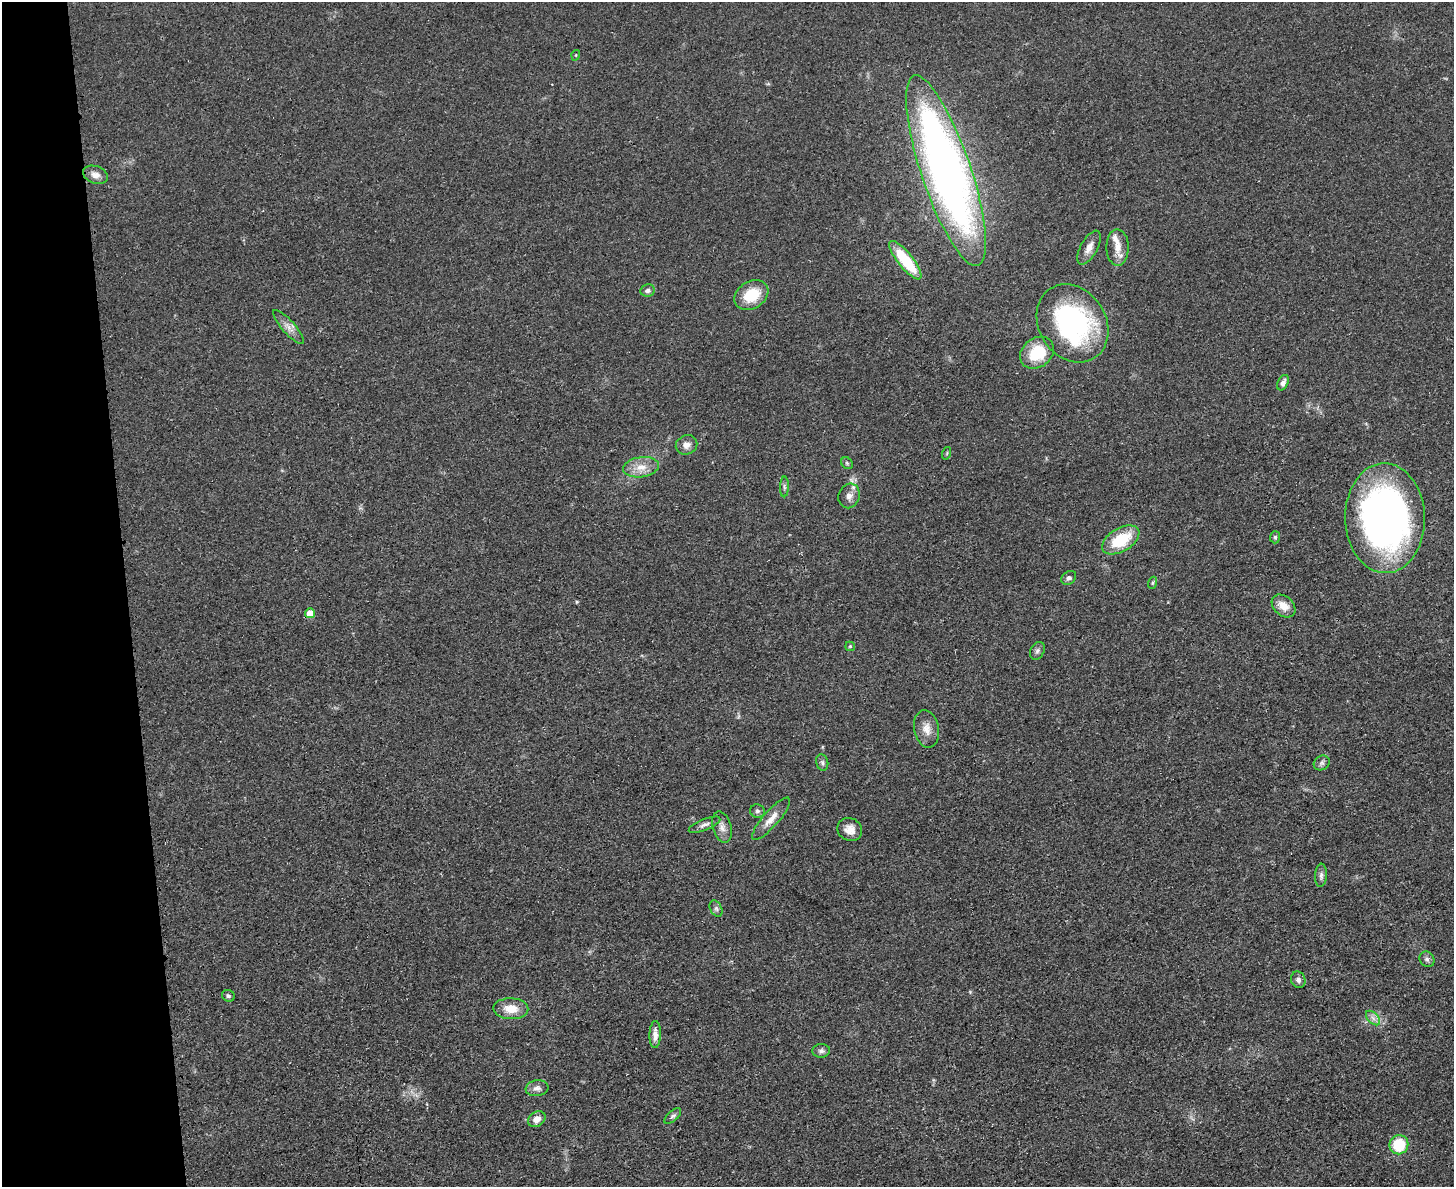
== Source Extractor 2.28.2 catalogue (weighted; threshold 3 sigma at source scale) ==
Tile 4 of 3 x 4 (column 1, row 2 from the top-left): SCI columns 141-1592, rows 2384-3568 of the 4749 x 4766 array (HDU 1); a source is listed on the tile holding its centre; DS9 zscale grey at full resolution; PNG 1456 x 1189 px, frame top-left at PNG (2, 2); each listed source drawn as its Kron ellipse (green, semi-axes under 4 px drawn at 4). Shown black and unused: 9% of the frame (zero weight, under 3 of 4 exposures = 2% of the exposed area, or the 3 px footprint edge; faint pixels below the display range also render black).
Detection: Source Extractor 2.28.2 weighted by HDU 2 'WHT'; one run over the whole footprint, this tile lists its part. Background 0.0456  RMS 0.0053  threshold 0.0238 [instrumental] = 3 sigma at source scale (4.5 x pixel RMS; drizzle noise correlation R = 1.50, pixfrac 1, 0.05/0.05 arcsec/px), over >= 5 px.
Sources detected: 49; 1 inside a brighter listed object's ellipse — not listed separately; the other 48 listed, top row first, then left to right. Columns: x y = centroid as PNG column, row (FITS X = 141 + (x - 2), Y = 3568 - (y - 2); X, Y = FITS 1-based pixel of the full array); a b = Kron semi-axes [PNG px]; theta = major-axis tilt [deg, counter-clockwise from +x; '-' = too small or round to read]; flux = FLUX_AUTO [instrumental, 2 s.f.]
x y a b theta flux
576 55 5 3 - 0.45
946 171 100 25 -71 380
95 175 13 8 -19 3.5
1117 247 18 11 -89 6.7
1089 248 19 8 61 4.7
905 260 24 7 -51 27
647 290 7 6 - 1.8
751 295 18 13 32 16
1072 323 41 33 -57 100
288 327 22 6 -48 4.3
1037 353 18 14 38 20
1283 383 8 5 65 2.4
687 445 11 9 23 3.5
947 453 6 4 72 0.68
847 463 6 5 - 0.89
641 467 18 10 9 7
784 487 10 4 89 1.2
849 496 12 10 70 3.9
1385 518 55 40 -89 270
1275 537 6 5 - 0.92
1121 540 20 11 31 23
1069 578 8 6 38 1.5
1152 583 6 4 71 0.69
1284 606 13 9 -41 6.2
310 613 5 5 - 8
850 646 5 4 - 0.66
1037 651 9 6 63 1.7
926 729 19 12 -78 6.1
822 762 8 6 -75 1.4
1322 763 8 7 - 1.7
757 811 7 6 - 1.4
771 819 27 8 49 6.4
704 825 17 5 22 2.5
722 827 16 9 -74 3.8
850 829 13 11 -29 5.1
1321 875 11 6 86 2
716 908 9 5 -63 1.5
1427 959 8 7 - 1.6
1298 980 8 7 - 1.9
228 996 6 5 - 1.2
511 1009 17 10 -2 9.2
1373 1018 9 5 -45 2.2
655 1035 13 5 88 4.2
821 1051 9 7 5 1.8
537 1088 11 8 8 2.7
673 1116 10 5 41 1.4
537 1119 9 7 35 4.8
1399 1145 10 9 - 20
Overlapping masked pixels (flux is a lower limit): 1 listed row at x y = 1072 323